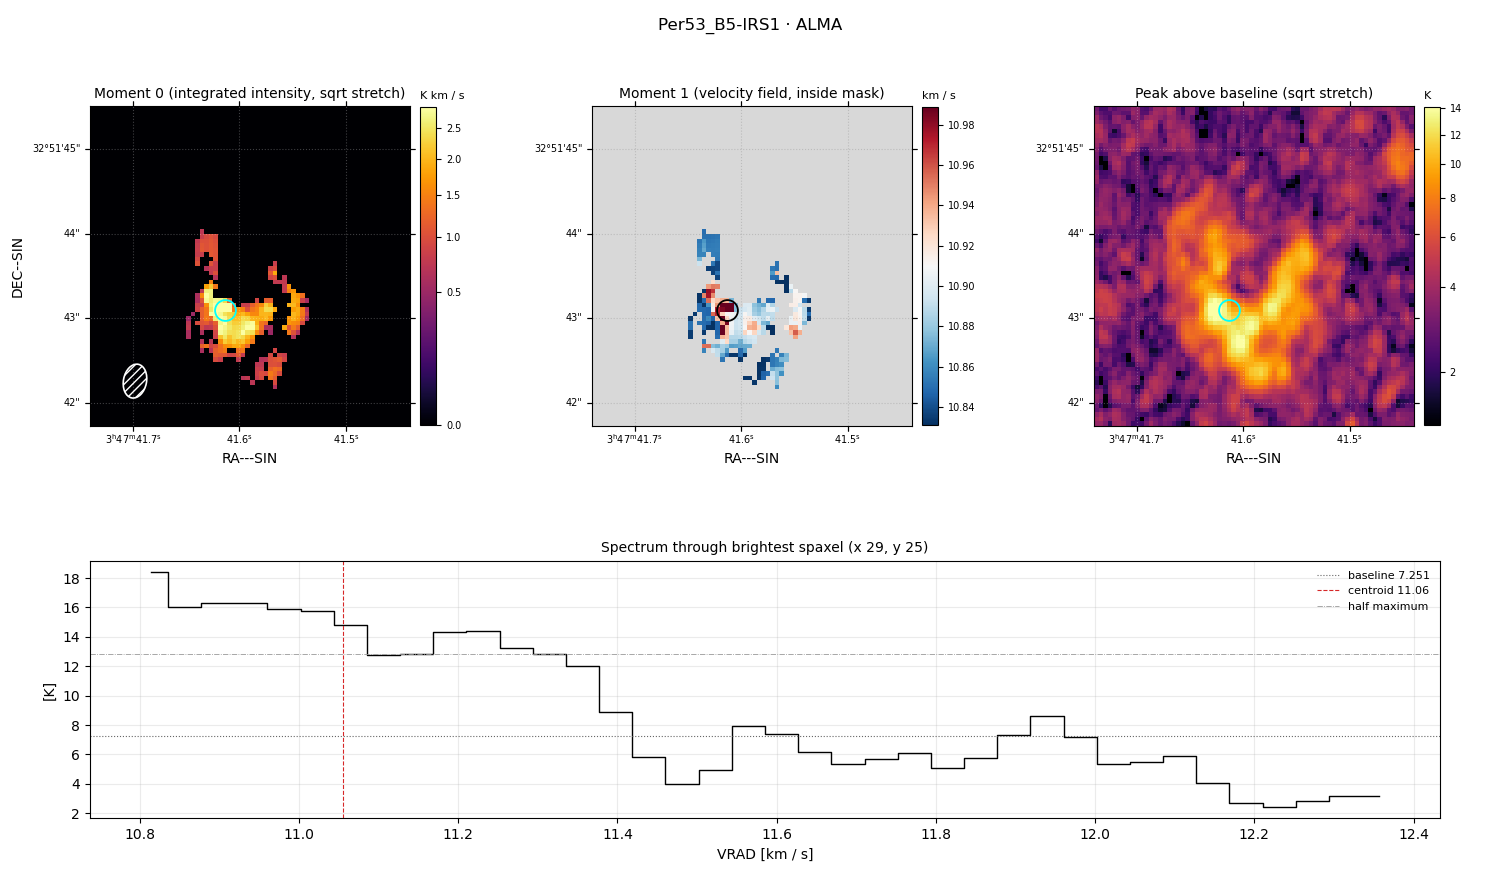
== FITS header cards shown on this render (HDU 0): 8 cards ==
OBJECT  = 'Per53_B5-IRS1'
TELESCOP= 'ALMA    '
BUNIT   = 'K       '           / Brightness (pixel) unit
CTYPE1  = 'RA---SIN'           / Right ascension, orthographic/synthesis project
CTYPE2  = 'DEC--SIN'           / Declination, orthographic/synthesis projection
CTYPE3  = 'VRAD'               / Radio velocity (linear)
NAXIS3  =                   38
CUNIT3  = 'km s-1  '           / Units of coordinate increment and value

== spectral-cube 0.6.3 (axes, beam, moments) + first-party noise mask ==
SpectralCube HDU 0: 38 channels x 70 x 70 spaxels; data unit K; figure title: Per53_B5-IRS1 · ALMA
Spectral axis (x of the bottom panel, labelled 'VRAD [km / s]'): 10.81 .. 12.36 km / s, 38 channels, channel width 0.0417 km / s
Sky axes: RA---SIN/DEC--SIN; field 0.063' x 0.063' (0.054 arcsec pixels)
Beam (drawn as the hatched ellipse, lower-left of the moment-0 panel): BMAJ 0.404 arcsec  BMIN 0.273 arcsec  BPA -11.1 deg
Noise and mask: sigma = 1.5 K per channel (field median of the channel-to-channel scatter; includes a channel-correlation factor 1.8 measured on the 3665 emission-free spaxels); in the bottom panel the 28 channels outside the line scatter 2.8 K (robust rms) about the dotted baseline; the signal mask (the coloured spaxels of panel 2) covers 6% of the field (9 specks smaller than half a beam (21.4 px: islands under 22 px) dropped from it)
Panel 1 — Moment 0 (line voxels x channel width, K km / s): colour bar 0 .. 2.86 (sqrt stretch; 0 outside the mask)
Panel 2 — Moment 1 (intensity-weighted velocity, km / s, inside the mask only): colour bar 10.831 .. 10.989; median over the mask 10.878
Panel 3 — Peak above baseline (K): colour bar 1.66 .. 14.1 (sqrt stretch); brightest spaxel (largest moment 0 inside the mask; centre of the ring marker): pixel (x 29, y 25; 0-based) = FK5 03h47m41.61s +32d51m43.1s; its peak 11.1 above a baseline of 7.251
Panel 4 — spectrum at that spaxel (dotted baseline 7.251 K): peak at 10.81 km / s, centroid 11.06 km / s (red dashed line; intensity-weighted over the run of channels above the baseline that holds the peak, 10.79 .. 11.42 km / s; both runs listed below lie inside that range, so they both enter it), W50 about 0.50 km / s across both peaks of a double-peaked profile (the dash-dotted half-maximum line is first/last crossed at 10.79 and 11.29 km / s, edge to edge); detected line = 10 of 38 channels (26%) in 2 separate runs between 10.79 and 11.29 km / s (a double-peaked / double-horned profile) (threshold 4 sigma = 5.8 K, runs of >= 3 channels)
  those 2 runs, left to right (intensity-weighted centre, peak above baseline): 10.93 km / s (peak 11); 11.23 km / s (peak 7.2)